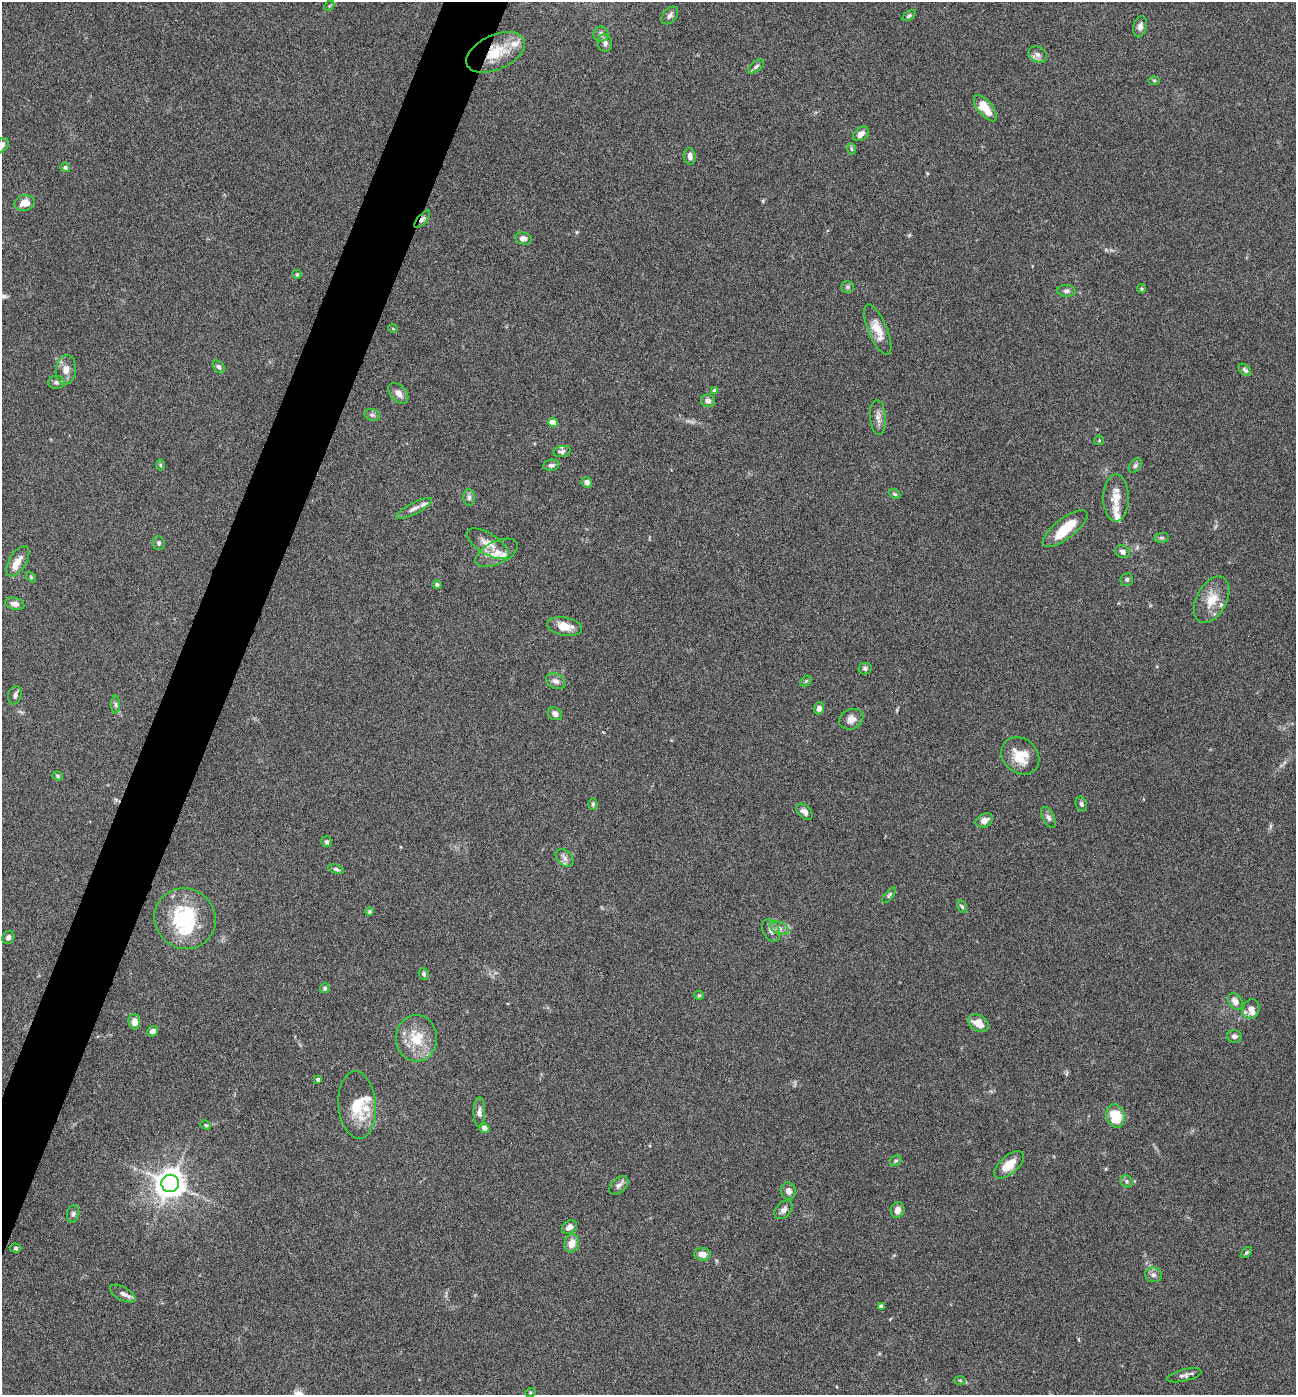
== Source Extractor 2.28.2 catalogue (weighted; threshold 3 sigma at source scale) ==
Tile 7 of 4 x 4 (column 3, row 2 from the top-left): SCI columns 2862-4155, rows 2789-4181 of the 5587 x 5578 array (HDU 1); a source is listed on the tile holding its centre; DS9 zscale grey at full resolution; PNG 1298 x 1397 px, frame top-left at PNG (2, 2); each listed source drawn as its Kron ellipse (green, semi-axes under 4 px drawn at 4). Shown black and unused: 4% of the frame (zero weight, under 4 of 8 exposures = <1% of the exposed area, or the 3 px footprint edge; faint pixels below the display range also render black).
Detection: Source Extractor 2.28.2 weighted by HDU 2 'WHT'; one run over the whole footprint, this tile lists its part. Background 0.0936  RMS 0.0046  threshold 0.0187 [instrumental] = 3 sigma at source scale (4.09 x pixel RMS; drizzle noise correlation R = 1.36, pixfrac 0.8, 0.05/0.05 arcsec/px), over >= 5 px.
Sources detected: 130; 1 inside a brighter object's white glare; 1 cosmic-ray / hot-pixel residue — neither listed nor drawn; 9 inside a brighter listed object's ellipse — not listed separately; the other 119 listed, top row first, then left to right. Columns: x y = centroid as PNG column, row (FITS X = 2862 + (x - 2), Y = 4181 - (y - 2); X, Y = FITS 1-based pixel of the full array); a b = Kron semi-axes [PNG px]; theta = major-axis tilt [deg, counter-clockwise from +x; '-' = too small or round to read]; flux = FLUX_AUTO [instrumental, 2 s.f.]
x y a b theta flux
329 6 6 4 45 0.53
670 15 10 6 51 1.4
909 16 7 4 37 0.73
1140 27 11 7 77 2
601 34 7 7 - 1.7
605 43 8 7 - 1.5
496 52 31 17 24 14
1038 55 10 7 -33 1.8
756 66 9 5 38 1.2
1154 80 6 4 -1 0.52
985 108 16 7 -51 8.7
861 134 9 6 39 2.6
2 145 8 5 55 1.5
852 149 6 4 -88 0.64
690 156 8 5 -86 1.9
65 167 5 4 - 0.86
25 203 10 7 14 4
422 219 11 4 50 1.2
523 238 8 6 -13 2
297 274 4 4 - 0.55
848 287 6 5 - 0.87
1142 288 5 3 - 0.41
1066 291 9 5 -1 1.2
393 329 5 3 - 0.31
878 330 27 9 -67 6.7
219 367 7 5 -51 1.1
66 370 15 10 83 3.6
1245 370 7 4 -44 0.94
56 382 8 6 -1 1.3
715 391 4 4 - 1.9
398 393 12 8 -47 2.5
708 401 7 6 - 1.8
372 415 8 6 -19 0.93
878 417 17 8 -85 2.7
553 423 5 4 - 6.1
1099 440 5 4 - 0.44
562 452 9 5 10 1.3
160 465 6 4 -90 0.58
551 465 8 5 7 1.1
1135 465 8 5 51 0.92
587 482 5 5 - 2
895 494 6 4 -29 0.56
469 497 8 5 89 1.3
1116 498 23 13 -90 5.9
414 508 20 5 27 2.6
1065 528 27 10 37 12
1162 538 7 5 6 0.76
159 543 7 6 - 1
488 544 24 10 -32 5.3
1123 552 7 6 - 1.7
497 553 23 11 25 5.6
18 561 17 8 58 3.8
31 577 6 4 -46 0.46
1127 580 6 6 - 0.87
437 585 4 4 - 1
1212 600 25 15 62 8.9
15 604 10 6 -13 2.1
564 626 18 9 -10 5.3
865 669 6 6 - 1
556 681 10 7 -27 1.8
806 681 6 4 45 0.5
15 695 9 6 75 1.5
115 704 9 4 -90 0.94
819 708 6 5 - 1.7
555 714 7 6 - 1.9
851 719 12 10 24 2.9
1020 756 20 17 -43 9.9
58 776 5 4 - 0.64
593 804 6 4 -90 0.69
1081 804 7 5 -70 1
804 812 9 6 -44 1.9
1048 817 11 6 -63 1.4
984 820 9 6 26 2.6
327 842 6 5 - 0.82
565 858 10 7 -45 1.9
336 869 8 4 -16 0.89
889 895 9 4 51 0.75
962 906 7 4 -62 0.69
369 912 4 4 - 0.59
185 919 31 30 - 32
779 928 10 6 -26 1.8
771 931 12 8 -62 2
8 937 7 5 55 1.5
424 974 6 5 - 0.88
325 988 5 4 - 0.79
699 995 5 4 - 0.57
1235 1002 9 6 -55 2.9
1251 1009 10 8 69 2.8
134 1022 7 6 - 3.4
978 1023 11 7 -31 5
153 1031 6 5 - 1.9
1234 1036 7 6 - 1.4
416 1038 23 20 -89 12
318 1079 3 3 - 0.84
357 1105 34 19 -85 13
479 1112 15 5 90 1.8
1116 1116 12 9 -72 13
206 1125 5 4 - 0.53
484 1128 5 5 - 1.9
896 1161 6 5 - 0.76
1009 1165 18 9 41 6.7
1126 1181 6 5 - 0.99
170 1183 8 8 - 550
619 1185 11 7 44 1.8
788 1191 9 7 -69 2.1
784 1210 11 7 48 1.9
897 1210 8 7 - 2.5
73 1214 9 6 76 1.1
569 1227 8 6 34 2
572 1243 9 7 78 3.8
15 1248 6 4 -4 0.65
1246 1252 7 4 44 0.61
702 1254 8 6 -3 3.2
1153 1275 8 7 - 1.5
123 1293 14 6 -28 2.2
881 1306 4 4 - 2
1184 1375 18 6 13 1.7
960 1380 6 4 -2 0.54
530 1393 5 3 - 0.43
Overlapping masked pixels (flux is a lower limit): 2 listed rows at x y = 496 52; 422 219
Isophote crosses this tile's border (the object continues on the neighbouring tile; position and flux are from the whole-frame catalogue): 1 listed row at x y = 2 145